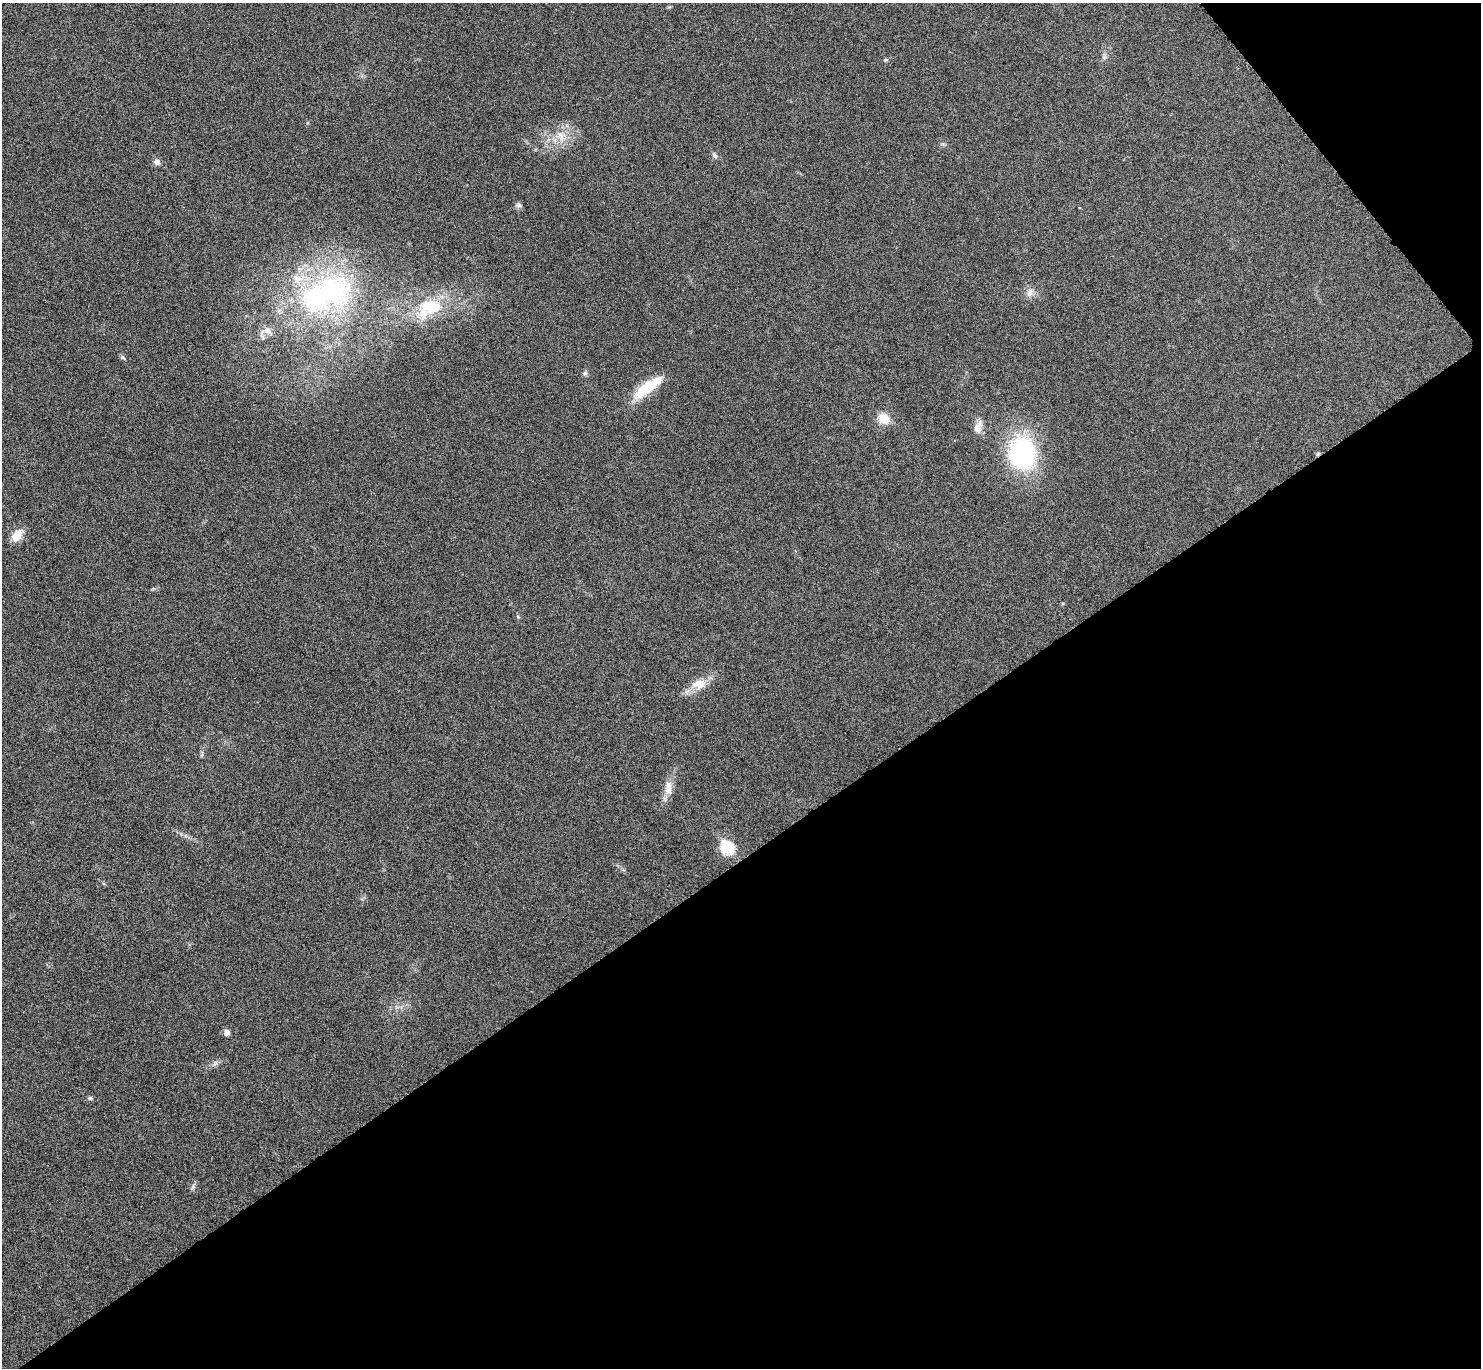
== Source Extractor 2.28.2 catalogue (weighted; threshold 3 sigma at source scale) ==
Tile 12 of 4 x 4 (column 4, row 3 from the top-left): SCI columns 4445-5923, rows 1529-2894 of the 5934 x 5929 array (HDU 1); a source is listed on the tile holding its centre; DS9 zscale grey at full resolution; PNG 1483 x 1370 px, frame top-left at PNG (2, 3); no overlay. Shown black and unused: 40% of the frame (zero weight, under 4 of 8 exposures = <1% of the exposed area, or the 3 px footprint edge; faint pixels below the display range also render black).
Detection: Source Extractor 2.28.2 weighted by HDU 2 'WHT'; one run over the whole footprint, this tile lists its part. Background 0.0235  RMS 0.0036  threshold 0.0148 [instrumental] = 3 sigma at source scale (4.09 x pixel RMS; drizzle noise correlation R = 1.36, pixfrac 0.8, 0.05/0.05 arcsec/px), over >= 5 px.
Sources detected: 20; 1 inside a brighter listed object's ellipse — not listed separately; the other 19 listed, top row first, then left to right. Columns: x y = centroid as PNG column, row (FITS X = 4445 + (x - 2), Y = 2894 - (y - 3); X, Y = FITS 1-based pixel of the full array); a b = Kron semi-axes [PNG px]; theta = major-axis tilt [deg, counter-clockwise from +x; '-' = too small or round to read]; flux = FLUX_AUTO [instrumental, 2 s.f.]
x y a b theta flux
561 136 12 8 -54 2.7
714 155 8 6 -58 0.87
157 162 8 7 - 1.2
519 205 8 6 -19 0.77
1030 293 12 8 65 1.7
325 294 84 45 20 70
429 308 38 23 30 17
123 357 7 5 -37 0.58
585 373 6 5 - 0.68
647 387 40 12 37 11
884 419 11 10 - 5.6
978 427 18 9 71 2.6
1022 453 31 28 -87 47
17 535 18 10 53 4.2
698 684 20 13 6 4.6
668 788 22 10 86 3.6
727 848 7 7 - 29
227 1032 7 7 - 1.3
90 1098 6 5 - 0.6